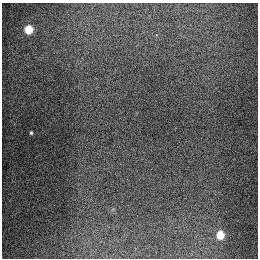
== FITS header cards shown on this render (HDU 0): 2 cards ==
NAXIS1  =                  256
NAXIS2  =                  256

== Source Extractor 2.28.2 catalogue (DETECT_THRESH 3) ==
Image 256 x 256 px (HDU 0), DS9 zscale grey, 1 PNG px = 1 image px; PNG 260 x 260 px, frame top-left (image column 1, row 256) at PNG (2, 3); no overlay
Background 1340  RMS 28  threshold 82.7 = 3 sigma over >= 5 px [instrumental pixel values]
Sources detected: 3; all 3 listed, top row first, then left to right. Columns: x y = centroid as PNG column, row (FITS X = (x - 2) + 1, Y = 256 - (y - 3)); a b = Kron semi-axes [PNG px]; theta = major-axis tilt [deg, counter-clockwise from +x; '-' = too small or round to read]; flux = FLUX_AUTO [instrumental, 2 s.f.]
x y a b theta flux
28 29 5 5 - 89000
31 133 3 3 - 2600
220 235 6 5 - 67000